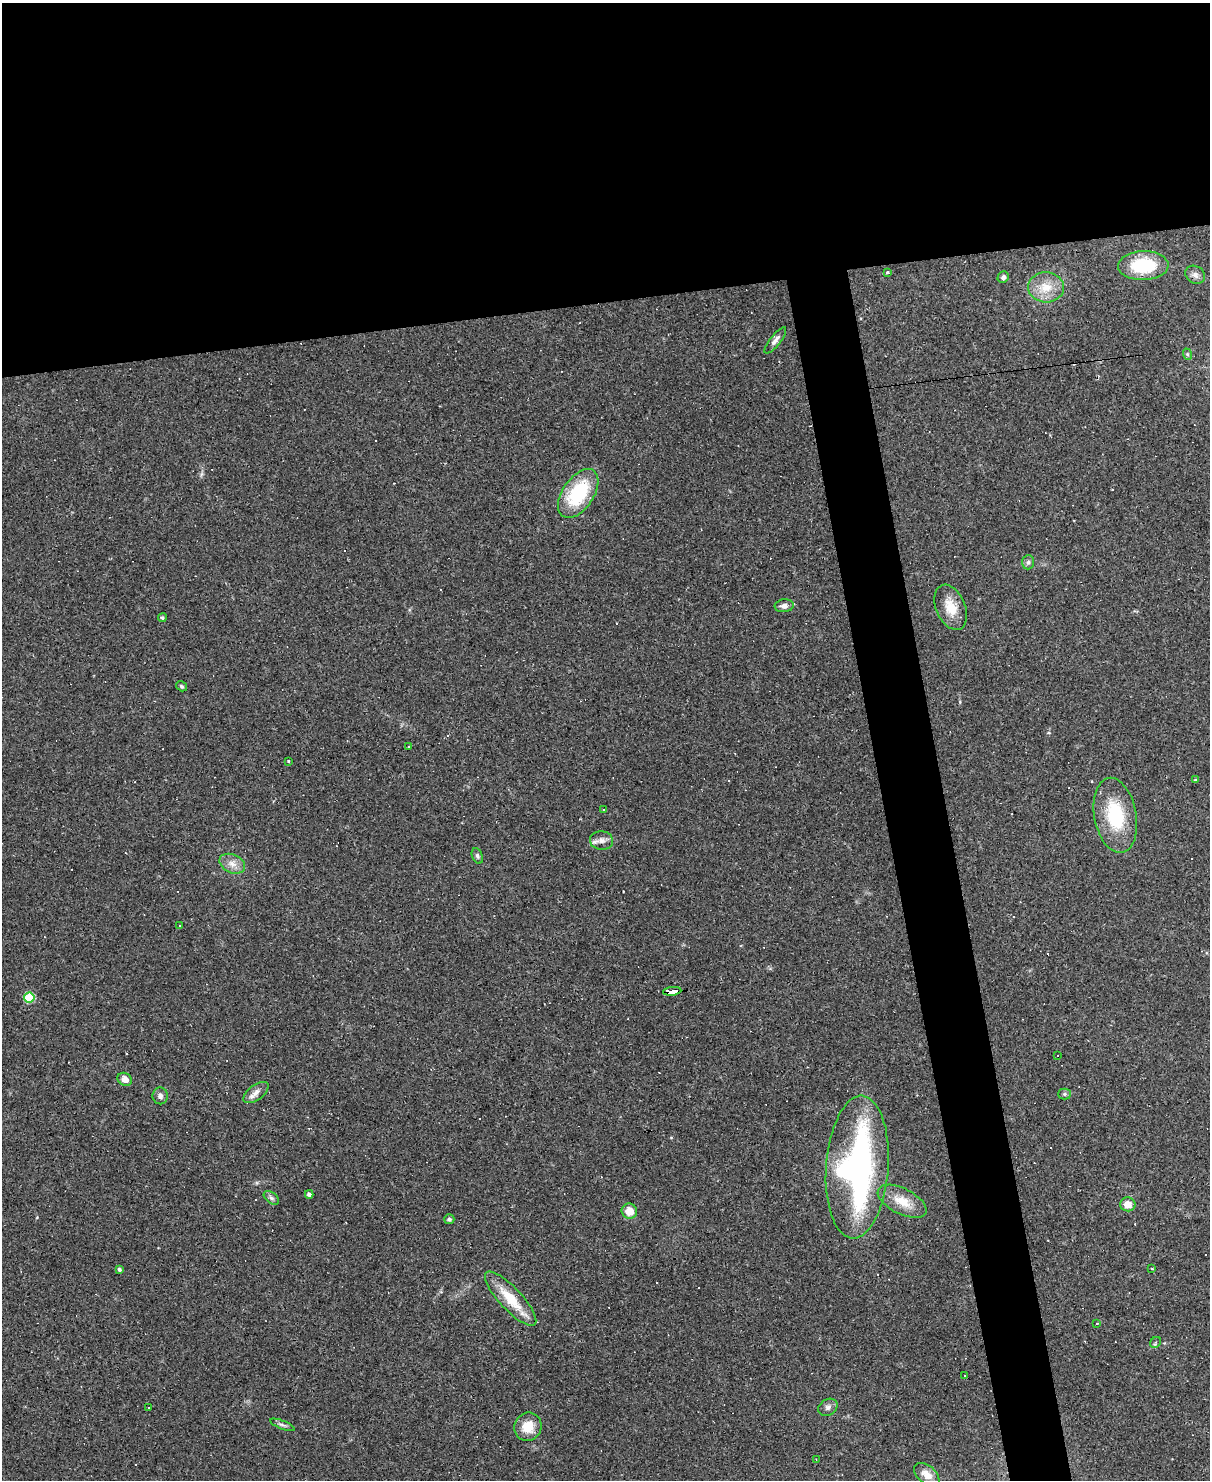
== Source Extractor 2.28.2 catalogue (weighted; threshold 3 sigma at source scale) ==
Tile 2 of 4 x 3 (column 2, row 1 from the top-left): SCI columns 1209-2416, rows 3201-4678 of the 4833 x 4811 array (HDU 1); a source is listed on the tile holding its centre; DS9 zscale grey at full resolution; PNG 1212 x 1482 px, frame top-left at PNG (2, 3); each listed source drawn as its Kron ellipse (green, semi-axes under 4 px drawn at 4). Shown black and unused: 24% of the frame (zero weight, under 2 of 3 exposures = <1% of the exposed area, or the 3 px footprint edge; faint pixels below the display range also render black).
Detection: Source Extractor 2.28.2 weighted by HDU 2 'WHT'; one run over the whole footprint, this tile lists its part. Background 0.145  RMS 0.0082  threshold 0.037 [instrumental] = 3 sigma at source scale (4.5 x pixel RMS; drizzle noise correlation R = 1.50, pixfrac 1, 0.05/0.05 arcsec/px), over >= 5 px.
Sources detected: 73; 25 cosmic-ray / hot-pixel residue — neither listed nor drawn; the other 48 listed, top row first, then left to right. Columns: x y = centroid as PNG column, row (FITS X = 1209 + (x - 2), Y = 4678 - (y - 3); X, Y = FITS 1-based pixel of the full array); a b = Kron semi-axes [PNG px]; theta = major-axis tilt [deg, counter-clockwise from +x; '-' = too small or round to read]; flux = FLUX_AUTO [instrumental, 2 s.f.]
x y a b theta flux
1143 266 25 14 2 41
887 273 3 3 - 2.2
1195 275 10 8 -34 3.5
1003 277 6 5 - 2.4
1046 287 18 15 -4 15
775 340 16 5 52 3.8
1187 354 6 3 -71 1
578 493 27 15 56 52
1028 562 7 6 - 2
784 606 9 6 6 3.8
951 607 24 14 -67 15
162 618 4 4 - 1.3
181 686 6 4 -33 1.2
409 747 3 2 - 0.93
288 761 3 3 - 1.9
1195 780 3 3 - 1.6
603 809 3 2 - 1.6
1115 815 38 21 -79 46
602 840 11 9 -4 4.8
477 856 8 5 -69 1.8
232 864 13 9 -24 6.5
179 925 3 3 - 2.5
672 991 9 3 7 62
29 998 5 5 - 42
1058 1056 3 3 - 9
125 1079 7 6 - 5.7
256 1092 15 7 37 5.3
1065 1094 6 5 - 1.5
160 1096 8 7 - 3
857 1167 71 31 86 250
309 1194 4 4 - 2.3
271 1198 9 5 -38 2.3
902 1201 26 13 -27 15
1128 1204 7 7 - 8.7
629 1211 8 7 - 10
449 1219 5 5 - 2.1
119 1269 4 4 - 1.8
1152 1269 3 3 - 0.78
511 1299 35 11 -47 24
1097 1324 3 3 - 23
1155 1342 6 5 - 1.6
964 1375 3 2 - 0.62
828 1407 10 8 34 3.1
149 1408 2 2 - 0.73
282 1425 13 3 -22 1.9
528 1427 14 13 - 13
816 1459 2 2 - 0.53
927 1474 15 9 -39 7.5
Overlapping masked pixels (flux is a lower limit): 1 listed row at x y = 672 991